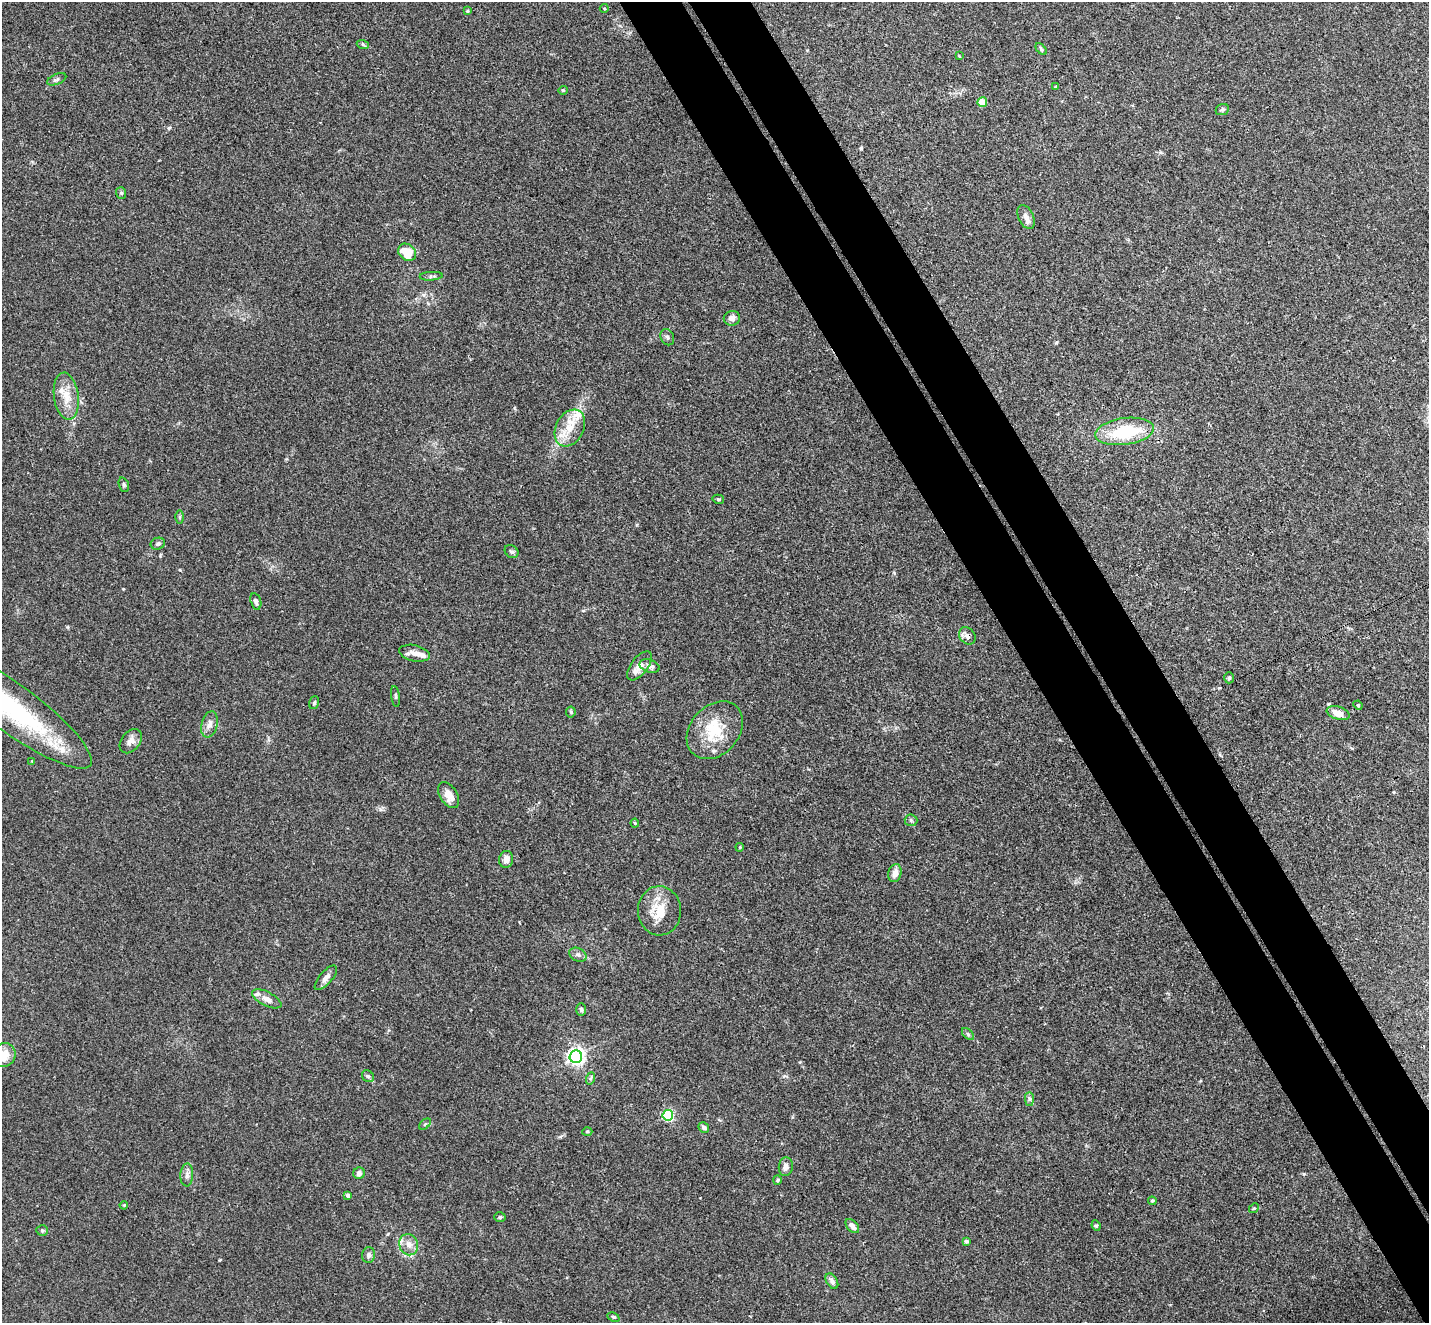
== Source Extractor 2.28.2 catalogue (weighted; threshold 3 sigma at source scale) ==
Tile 6 of 4 x 4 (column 2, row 2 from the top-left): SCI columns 1481-2907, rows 2825-4145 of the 5813 x 5784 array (HDU 1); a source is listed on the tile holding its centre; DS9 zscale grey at full resolution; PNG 1431 x 1325 px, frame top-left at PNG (2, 2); each listed source drawn as its Kron ellipse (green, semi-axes under 4 px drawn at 4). Shown black and unused: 8% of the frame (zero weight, under 3 of 4 exposures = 5% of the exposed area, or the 3 px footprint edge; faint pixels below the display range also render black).
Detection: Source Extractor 2.28.2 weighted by HDU 2 'WHT'; one run over the whole footprint, this tile lists its part. Background 0.0385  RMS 0.0041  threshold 0.0186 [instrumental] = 3 sigma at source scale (4.5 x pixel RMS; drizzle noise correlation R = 1.50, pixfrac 1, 0.05/0.05 arcsec/px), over >= 5 px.
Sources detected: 85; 1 inside a brighter object's white glare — neither listed nor drawn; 6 inside a brighter listed object's ellipse — not listed separately; the other 78 listed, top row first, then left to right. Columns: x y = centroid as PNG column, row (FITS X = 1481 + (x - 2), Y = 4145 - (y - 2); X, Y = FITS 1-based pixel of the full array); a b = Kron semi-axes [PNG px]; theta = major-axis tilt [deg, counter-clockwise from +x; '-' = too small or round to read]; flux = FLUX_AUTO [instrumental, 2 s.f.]
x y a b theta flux
604 8 4 4 - 0.43
467 11 4 4 - 0.42
363 45 6 4 -20 0.51
1041 49 7 4 -46 0.64
959 56 4 4 - 0.31
57 79 10 5 23 0.94
1056 87 4 3 - 0.44
563 90 4 4 - 0.51
982 102 5 5 - 7.1
1222 110 7 5 22 0.81
121 193 6 5 - 0.73
1026 217 12 7 -65 2.4
407 252 10 7 -40 8.9
431 276 11 4 4 0.91
732 318 8 7 - 2.3
667 337 8 6 -65 1.1
66 396 24 12 -82 6.9
570 428 19 14 62 8.1
1125 431 29 13 8 23
124 485 7 5 -71 0.65
718 499 6 4 -14 0.59
180 517 6 4 -90 0.66
158 544 7 6 - 1
512 552 7 6 - 0.93
256 601 8 5 -74 1.4
967 636 9 7 -47 1.8
415 653 15 8 -13 3.1
640 666 17 8 52 4
650 666 10 6 -17 1.7
1229 678 5 5 - 0.69
395 696 10 3 -82 0.65
314 703 6 5 - 0.68
1358 705 5 4 - 0.4
12 708 97 24 -36 63
571 712 5 5 - 0.54
1338 713 12 6 -18 4.1
209 724 13 8 76 2.5
715 730 32 24 47 16
131 741 13 9 52 2.8
32 761 4 4 - 0.31
449 795 14 8 -58 4.5
911 820 6 6 - 0.81
635 823 4 4 - 0.44
740 847 4 3 - 0.36
506 859 8 7 - 2.5
895 873 9 6 74 2.9
659 911 24 21 -88 9.9
578 955 9 6 -26 1.2
326 978 15 6 49 2.2
267 999 16 7 -27 2.9
581 1009 6 5 - 0.92
968 1034 7 4 -46 0.76
3 1055 12 11 - 6.5
576 1056 6 6 - 160
368 1076 6 5 - 0.75
591 1078 6 4 70 0.71
1029 1099 7 4 -89 0.87
668 1115 5 5 - 49
425 1124 7 4 45 0.61
704 1127 5 5 - 0.87
587 1131 5 3 - 0.42
786 1167 9 7 83 1.7
359 1173 6 5 - 1.6
187 1175 11 6 86 1.6
777 1180 4 4 - 0.47
348 1195 4 4 - 1.3
1152 1201 4 4 - 0.61
124 1205 4 3 - 0.37
1254 1208 5 4 - 0.46
500 1217 5 5 - 0.62
852 1226 8 5 -48 2
1096 1226 5 4 - 0.56
42 1230 5 5 - 0.59
966 1241 4 3 - 0.92
409 1245 11 9 -71 3.1
368 1255 8 6 88 1.3
832 1281 8 5 -59 1.3
613 1317 6 4 -26 0.6
Overlapping masked pixels (flux is a lower limit): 1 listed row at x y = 967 636
Isophote crosses this tile's border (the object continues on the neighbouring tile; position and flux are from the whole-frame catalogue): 2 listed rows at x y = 12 708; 3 1055